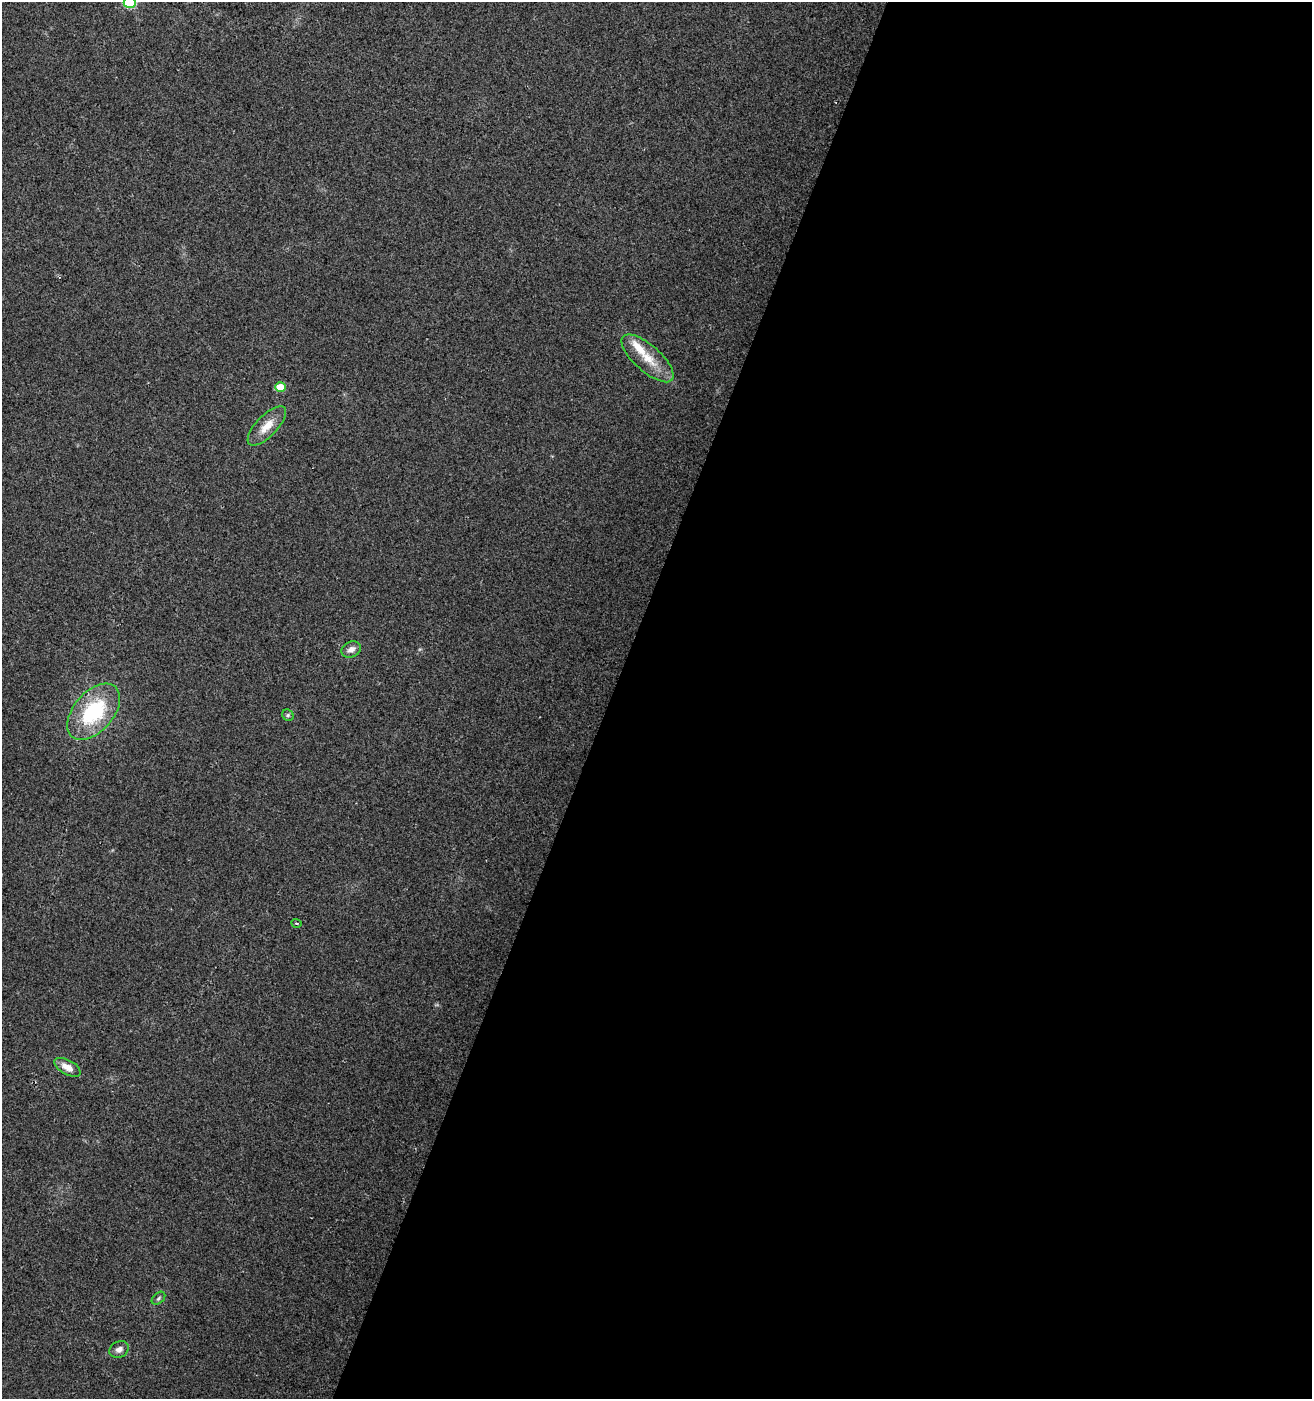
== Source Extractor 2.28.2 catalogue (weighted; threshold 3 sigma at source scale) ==
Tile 12 of 4 x 4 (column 4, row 3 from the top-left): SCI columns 4204-5513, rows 1398-2794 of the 5720 x 5593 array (HDU 1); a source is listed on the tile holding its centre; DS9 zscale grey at full resolution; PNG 1314 x 1401 px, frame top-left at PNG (2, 2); each listed source drawn as its Kron ellipse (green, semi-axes under 4 px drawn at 4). Shown black and unused: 54% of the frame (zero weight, under 2 of 3 exposures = <1% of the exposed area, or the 3 px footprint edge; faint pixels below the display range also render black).
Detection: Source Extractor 2.28.2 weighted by HDU 2 'WHT'; one run over the whole footprint, this tile lists its part. Background 0.0617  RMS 0.0093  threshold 0.0418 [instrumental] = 3 sigma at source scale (4.5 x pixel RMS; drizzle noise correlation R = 1.50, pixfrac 1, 0.0396/0.0396 arcsec/px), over >= 5 px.
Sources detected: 12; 1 inside a brighter listed object's ellipse — not listed separately; the other 11 listed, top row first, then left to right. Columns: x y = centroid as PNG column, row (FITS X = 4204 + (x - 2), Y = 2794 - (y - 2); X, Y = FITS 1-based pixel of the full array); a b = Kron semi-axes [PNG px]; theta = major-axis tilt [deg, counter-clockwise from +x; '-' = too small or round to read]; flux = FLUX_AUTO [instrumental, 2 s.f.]
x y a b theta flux
130 2 6 5 - 83
648 358 33 13 -42 22
280 387 5 5 - 17
267 426 25 10 46 15
351 649 10 7 25 5.4
94 712 33 19 49 72
288 715 6 5 - 1.5
297 923 5 3 - 1
67 1067 14 7 -29 8.9
158 1298 8 5 42 1.8
119 1349 10 8 31 4.7
Isophote crosses this tile's border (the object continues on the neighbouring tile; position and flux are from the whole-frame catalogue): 1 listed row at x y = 130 2